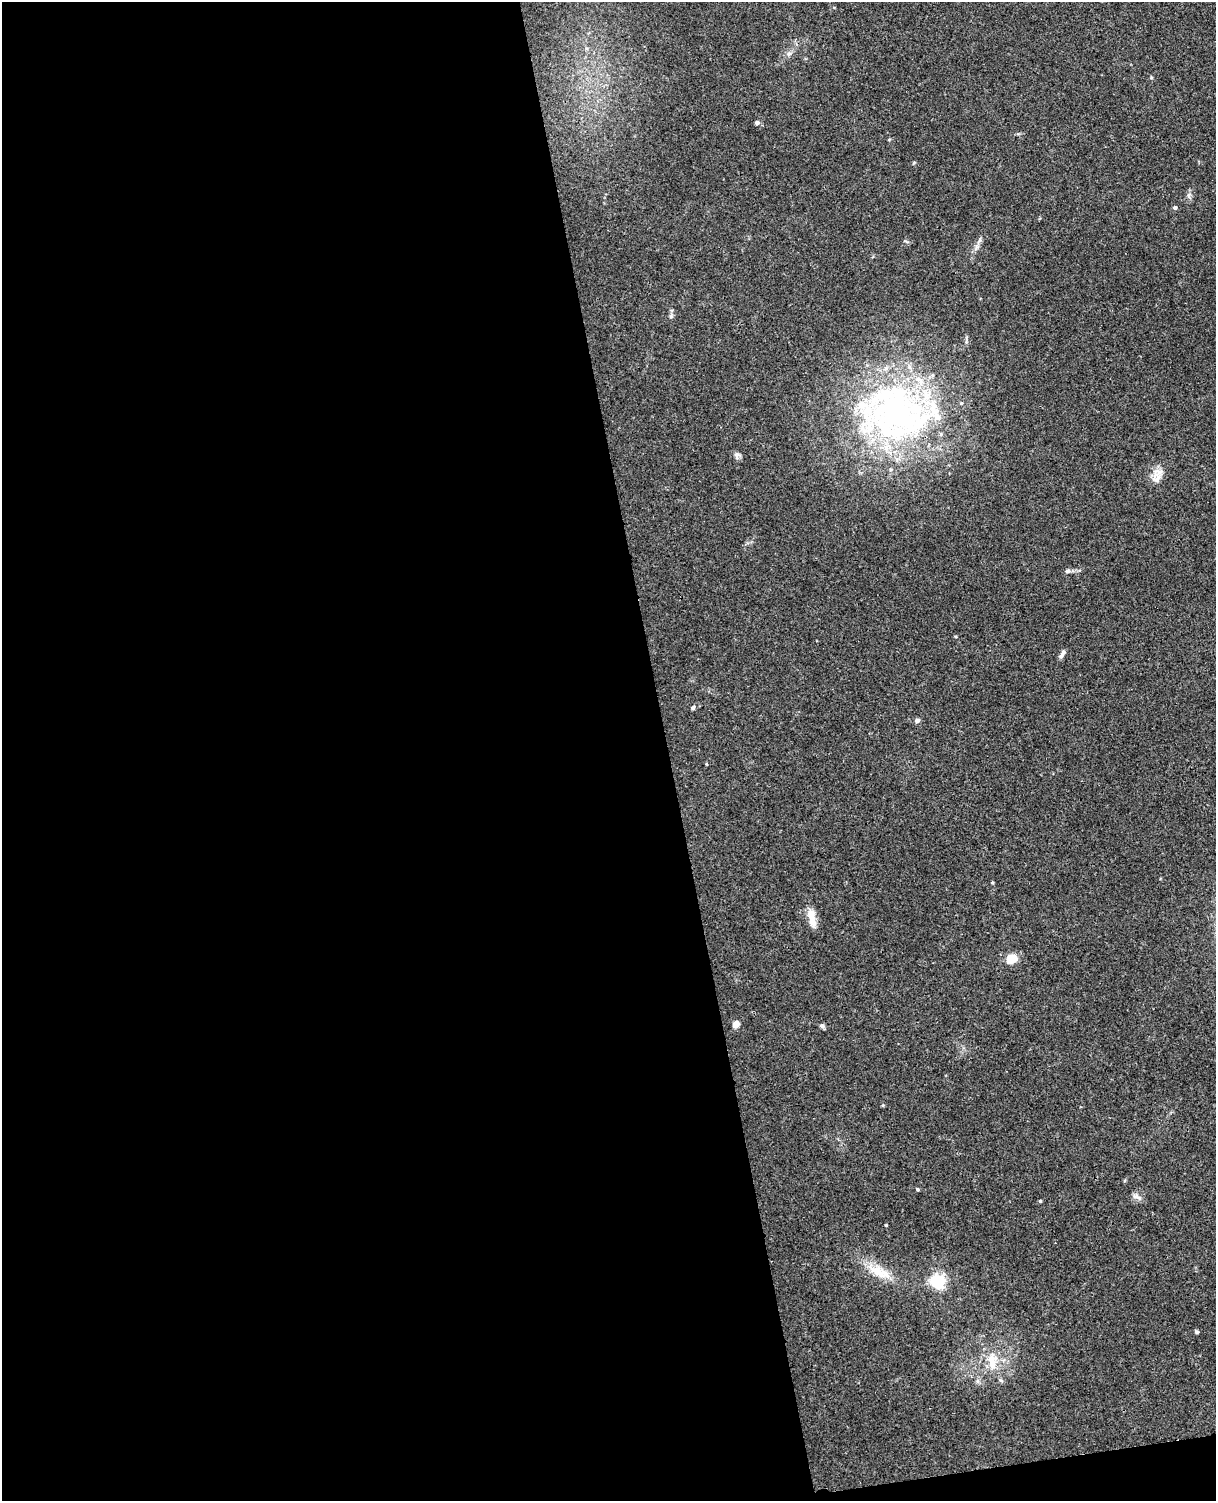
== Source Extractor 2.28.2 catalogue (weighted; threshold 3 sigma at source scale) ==
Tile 9 of 4 x 3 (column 1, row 3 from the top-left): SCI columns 57-1270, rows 151-1649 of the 4968 x 4909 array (HDU 1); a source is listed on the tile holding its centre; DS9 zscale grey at full resolution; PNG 1218 x 1503 px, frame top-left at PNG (2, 2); no overlay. Shown black and unused: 56% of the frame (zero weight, under 3 of 4 exposures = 5% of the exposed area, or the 3 px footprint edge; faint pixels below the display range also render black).
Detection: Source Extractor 2.28.2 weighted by HDU 2 'WHT'; one run over the whole footprint, this tile lists its part. Background 0.0395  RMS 0.0042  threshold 0.0188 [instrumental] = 3 sigma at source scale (4.5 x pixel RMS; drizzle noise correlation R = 1.50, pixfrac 1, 0.05/0.05 arcsec/px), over >= 5 px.
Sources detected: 27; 1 inside a brighter object's white glare — not listed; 1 inside a brighter listed object's ellipse — not listed separately; the other 25 listed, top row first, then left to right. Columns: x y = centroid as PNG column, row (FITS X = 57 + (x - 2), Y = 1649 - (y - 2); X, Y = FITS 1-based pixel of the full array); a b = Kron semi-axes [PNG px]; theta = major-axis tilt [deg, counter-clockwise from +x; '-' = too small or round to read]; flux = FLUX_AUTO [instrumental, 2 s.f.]
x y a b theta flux
789 54 7 6 - 1.1
757 122 5 5 - 1.1
1175 207 4 4 - 1.2
671 316 6 4 47 0.66
897 412 107 69 -8 160
737 455 11 6 -87 1.4
1157 479 18 10 72 4.1
1068 571 7 5 15 0.93
1062 654 12 5 59 1.4
693 708 6 4 63 0.65
917 721 7 5 3 1
992 883 4 3 - 0.46
812 918 25 9 -81 5
1012 958 8 7 - 10
736 1024 5 4 - 7.6
822 1026 8 5 -16 0.89
883 1105 6 3 72 0.4
917 1189 5 3 - 0.58
1136 1196 11 6 -21 1.7
1040 1201 4 3 - 0.43
886 1225 3 3 - 0.31
878 1272 29 13 -32 10
937 1281 6 5 - 100
1197 1332 4 4 - 0.81
992 1361 25 11 -87 7.8
Overlapping masked pixels (flux is a lower limit): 1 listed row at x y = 897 412